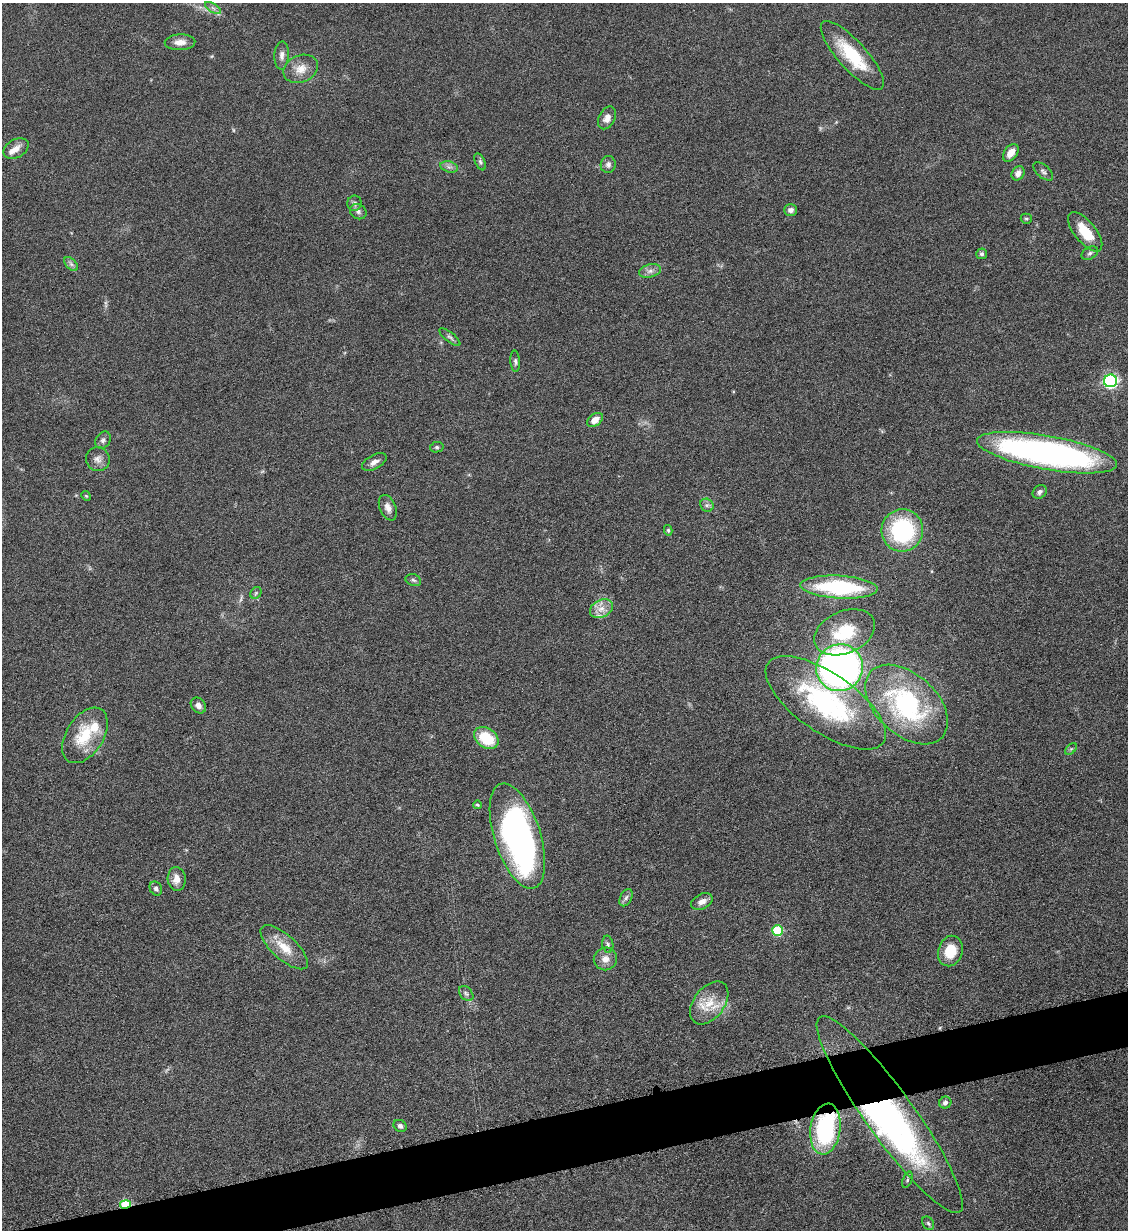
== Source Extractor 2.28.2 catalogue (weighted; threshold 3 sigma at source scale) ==
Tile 7 of 4 x 4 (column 3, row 2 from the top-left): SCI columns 2391-3516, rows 2465-3692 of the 4901 x 4928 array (HDU 1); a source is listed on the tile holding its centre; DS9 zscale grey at full resolution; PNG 1130 x 1232 px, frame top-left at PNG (2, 3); each listed source drawn as its Kron ellipse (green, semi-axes under 4 px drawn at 4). Shown black and unused: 4% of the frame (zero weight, under 6 of 12 exposures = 1% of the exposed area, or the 3 px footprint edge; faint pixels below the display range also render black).
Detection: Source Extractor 2.28.2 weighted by HDU 2 'WHT'; one run over the whole footprint, this tile lists its part. Background 0.101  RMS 0.004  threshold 0.0162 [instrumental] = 3 sigma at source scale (4.09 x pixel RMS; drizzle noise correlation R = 1.36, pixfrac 0.8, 0.05/0.05 arcsec/px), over >= 5 px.
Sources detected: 75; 2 too faint to see at this stretch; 1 inside a brighter object's white glare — neither listed nor drawn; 3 inside a brighter listed object's ellipse — not listed separately; the other 69 listed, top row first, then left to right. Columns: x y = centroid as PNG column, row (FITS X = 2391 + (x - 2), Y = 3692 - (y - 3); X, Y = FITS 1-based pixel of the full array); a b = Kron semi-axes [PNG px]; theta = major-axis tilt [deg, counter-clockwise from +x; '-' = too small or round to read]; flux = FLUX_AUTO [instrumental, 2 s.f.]
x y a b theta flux
213 8 9 3 -32 0.98
180 42 15 8 2 3.1
282 55 14 7 87 1.9
852 55 44 14 -48 19
301 69 18 13 22 4.9
607 118 12 8 62 2.5
16 148 13 9 30 3
1011 153 10 6 53 3.4
480 162 9 5 -65 0.82
608 165 8 7 - 1.4
449 167 9 5 -14 1.3
1043 171 12 6 -41 1.1
1018 173 7 6 - 2.1
354 203 7 7 - 1.1
791 210 6 5 - 1.6
358 212 9 7 -31 1.2
1026 219 5 5 - 0.61
1085 232 24 10 -51 9.4
1090 253 9 5 30 0.94
982 254 5 5 - 0.8
71 264 8 5 -45 1
650 271 11 6 15 1.8
450 337 13 4 -38 1.1
515 361 11 4 -85 0.93
1110 381 6 6 - 80
595 420 9 6 35 3.3
103 440 9 7 54 1.2
437 447 7 5 12 0.75
1047 453 71 17 -10 140
98 459 12 11 - 2.3
374 462 13 7 29 2.2
1040 492 8 6 41 1.2
86 496 5 4 - 0.44
707 505 7 6 - 1.1
388 508 13 8 -67 2.3
668 530 5 4 - 0.55
902 530 21 21 - 40
413 580 8 5 -19 0.86
839 587 38 11 -3 37
256 593 6 5 - 0.6
601 609 12 8 27 3.4
844 632 32 21 23 17
840 668 24 23 - 190
826 703 70 29 -35 58
907 704 48 30 -43 57
198 705 9 6 -49 2.1
85 735 31 18 57 15
486 738 13 9 -37 13
1071 749 7 4 44 0.64
477 805 4 4 - 0.53
517 836 55 23 -72 140
177 879 12 9 -86 3.3
156 888 7 5 -62 1.1
626 898 9 5 62 1.2
702 902 11 7 27 2.4
777 930 5 5 - 19
608 944 8 5 -80 0.92
284 947 30 12 -42 7.8
950 951 15 12 70 9.3
605 959 11 11 - 3.2
466 994 9 6 -48 1.1
709 1003 24 15 52 8.5
945 1103 6 5 - 1.2
890 1114 120 24 -54 97
400 1126 7 5 -35 1.2
825 1129 25 15 82 43
907 1180 8 4 69 0.76
126 1204 5 4 - 19
928 1223 7 5 -60 0.76
Overlapping masked pixels (flux is a lower limit): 3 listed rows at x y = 890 1114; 825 1129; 126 1204